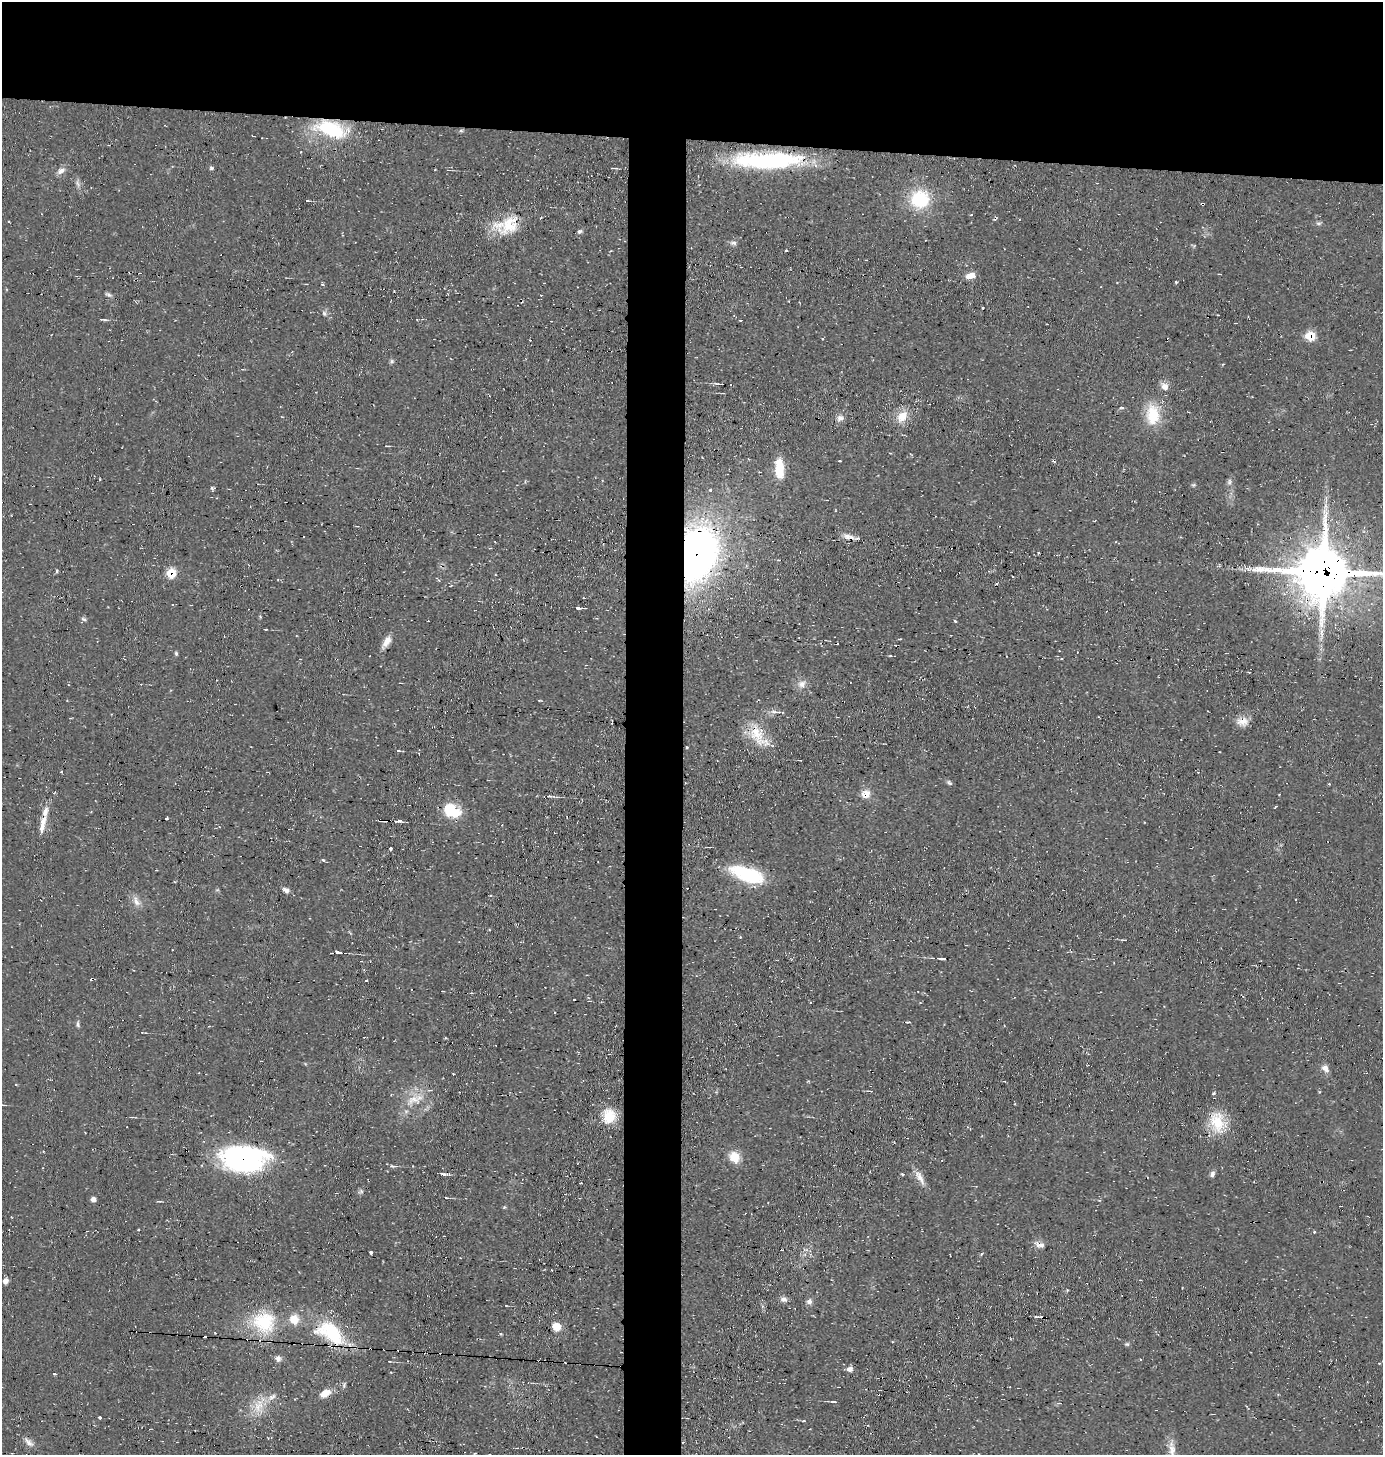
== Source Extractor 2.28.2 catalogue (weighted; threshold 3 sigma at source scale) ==
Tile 2 of 3 x 3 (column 2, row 1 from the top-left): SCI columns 1533-2913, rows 2908-4360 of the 4393 x 4360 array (HDU 1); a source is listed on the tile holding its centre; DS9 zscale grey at full resolution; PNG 1385 x 1457 px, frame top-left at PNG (2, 2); no overlay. Shown black and unused: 13% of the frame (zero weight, under 2 of 3 exposures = <1% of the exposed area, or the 3 px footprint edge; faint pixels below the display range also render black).
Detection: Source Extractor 2.28.2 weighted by HDU 2 'WHT'; one run over the whole footprint, this tile lists its part. Background 0.0466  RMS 0.0094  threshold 0.0422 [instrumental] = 3 sigma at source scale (4.5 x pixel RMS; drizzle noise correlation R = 1.50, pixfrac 1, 0.05/0.05 arcsec/px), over >= 5 px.
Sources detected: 150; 1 inside a brighter object's white glare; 15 cosmic-ray / hot-pixel residue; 1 long thin detection or spike segment (spike, bleed or trail) — not listed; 4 inside a brighter listed object's ellipse — not listed separately; the other 129 listed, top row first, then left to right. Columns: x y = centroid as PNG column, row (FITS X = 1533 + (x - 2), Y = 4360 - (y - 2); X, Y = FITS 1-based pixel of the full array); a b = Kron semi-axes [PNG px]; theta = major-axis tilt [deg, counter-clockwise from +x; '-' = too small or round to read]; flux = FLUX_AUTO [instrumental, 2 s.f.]
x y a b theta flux
331 129 39 18 -17 69
461 131 6 4 0 1.4
767 161 74 16 0 140
211 168 5 4 - 1.9
612 168 2 2 - 0.97
61 171 12 7 28 5.7
1097 183 2 2 - 0.63
91 188 2 2 - 0.69
920 199 21 19 23 52
307 200 4 2 - 1.1
9 222 3 2 - 0.91
1318 223 9 4 0 2.1
509 225 34 22 42 35
580 231 7 5 31 2.2
733 243 9 6 -10 2.8
786 251 3 3 - 2
971 276 11 7 15 8.4
1176 282 3 3 - 1.7
108 294 9 5 -27 2.3
983 308 3 2 - 1.2
103 319 10 3 -4 1.9
740 320 3 2 - 0.97
1310 336 8 7 - 28
822 339 4 3 - 0.94
392 361 7 5 1 1.8
717 384 8 3 -11 1.5
1165 387 11 9 -60 7
1121 408 7 3 -1 1.3
1153 415 27 17 89 34
902 416 16 12 47 16
840 418 10 8 26 5
387 446 7 2 -9 0.84
1054 462 5 3 - 1.2
779 468 22 10 -88 25
1229 482 9 6 79 3.1
1193 485 6 5 - 1.5
849 537 17 5 -23 6.7
697 554 40 26 77 500
56 571 5 3 - 1.3
1322 572 18 17 - 5900
171 573 7 7 - 28
450 586 3 2 - 0.74
578 608 4 2 - 7.3
260 616 5 3 - 1
84 619 7 3 -9 1.9
955 621 5 3 - 1.1
266 629 3 2 - 0.96
1321 632 13 6 -79 5.4
899 639 3 2 - 1.6
386 642 17 7 59 8.4
1077 652 2 2 - 0.67
176 653 6 4 -64 1.5
890 656 4 2 - 0.72
336 659 3 2 - 1.4
802 684 12 9 28 6.8
775 712 18 5 0 4.7
1242 722 16 10 -5 9.2
758 735 39 17 -56 29
687 747 3 3 - 1.2
398 751 6 3 -2 1.4
61 772 3 3 - 2.7
949 783 9 5 -37 2
1329 784 3 3 - 0.91
866 794 11 10 - 9.5
549 796 7 4 -5 2.5
451 811 19 13 -28 33
45 812 17 7 77 9.1
399 821 11 4 -1 2.9
390 848 3 3 - 24
323 860 5 4 - 1.4
748 874 36 14 -20 65
286 890 10 6 -29 4.4
136 901 16 8 -67 7.1
489 930 4 2 - 0.82
740 937 3 3 - 1.2
1125 940 6 2 6 1.1
338 952 7 4 -12 3.2
942 959 8 3 -8 3.3
366 980 3 2 - 1.5
909 1022 6 3 -11 1.3
78 1024 9 5 -88 2.5
1325 1068 11 8 -46 5.3
870 1091 7 3 -7 1.7
1214 1093 6 5 - 1.8
413 1099 26 14 17 23
2 1105 10 2 0 1.3
609 1116 20 17 -82 22
1218 1122 28 21 -71 32
734 1157 14 12 -34 15
243 1158 43 24 -3 200
393 1166 10 4 -9 2.3
445 1174 8 4 8 3.1
1212 1174 8 5 78 3.2
920 1178 23 8 -63 9.1
580 1183 3 2 - 1.3
361 1191 7 6 - 2.1
446 1198 4 2 - 1.1
93 1199 4 4 - 5.8
1099 1200 5 3 - 0.9
158 1201 6 3 -5 1.3
504 1207 5 4 - 1.1
11 1217 4 2 - 0.59
138 1230 3 2 - 0.93
1314 1232 4 3 - 1
1041 1245 8 8 - 4.4
371 1252 3 3 - 14
5 1281 6 5 - 5.1
1067 1290 4 3 - 1
784 1299 9 7 -10 3.8
809 1302 8 7 - 3.8
1040 1317 8 2 -2 2.5
264 1322 34 33 - 60
556 1326 6 5 - 26
215 1333 3 2 - 1.5
330 1333 45 24 -33 69
1127 1344 6 5 - 1.6
278 1358 7 7 - 4.4
850 1369 6 5 - 5.6
54 1374 3 3 - 3.8
344 1385 7 5 74 2.1
325 1393 12 8 27 11
834 1402 6 3 -6 2.3
1059 1403 4 3 - 3
258 1406 25 15 84 21
100 1417 3 3 - 5.5
804 1421 4 3 - 0.93
29 1442 16 7 -43 5.8
523 1448 2 2 - 1.1
1172 1450 29 9 -83 11
Overlapping masked pixels (flux is a lower limit): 13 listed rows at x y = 331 129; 1310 336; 849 537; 697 554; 1322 572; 171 573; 336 659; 758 735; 866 794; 243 1158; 1040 1317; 330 1333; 523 1448
Isophote crosses this tile's border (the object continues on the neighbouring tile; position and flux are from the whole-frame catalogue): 2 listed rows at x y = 1322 572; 2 1105
Unlisted compact peaks at least as high as the median listed source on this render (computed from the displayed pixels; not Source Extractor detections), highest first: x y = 212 488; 324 314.